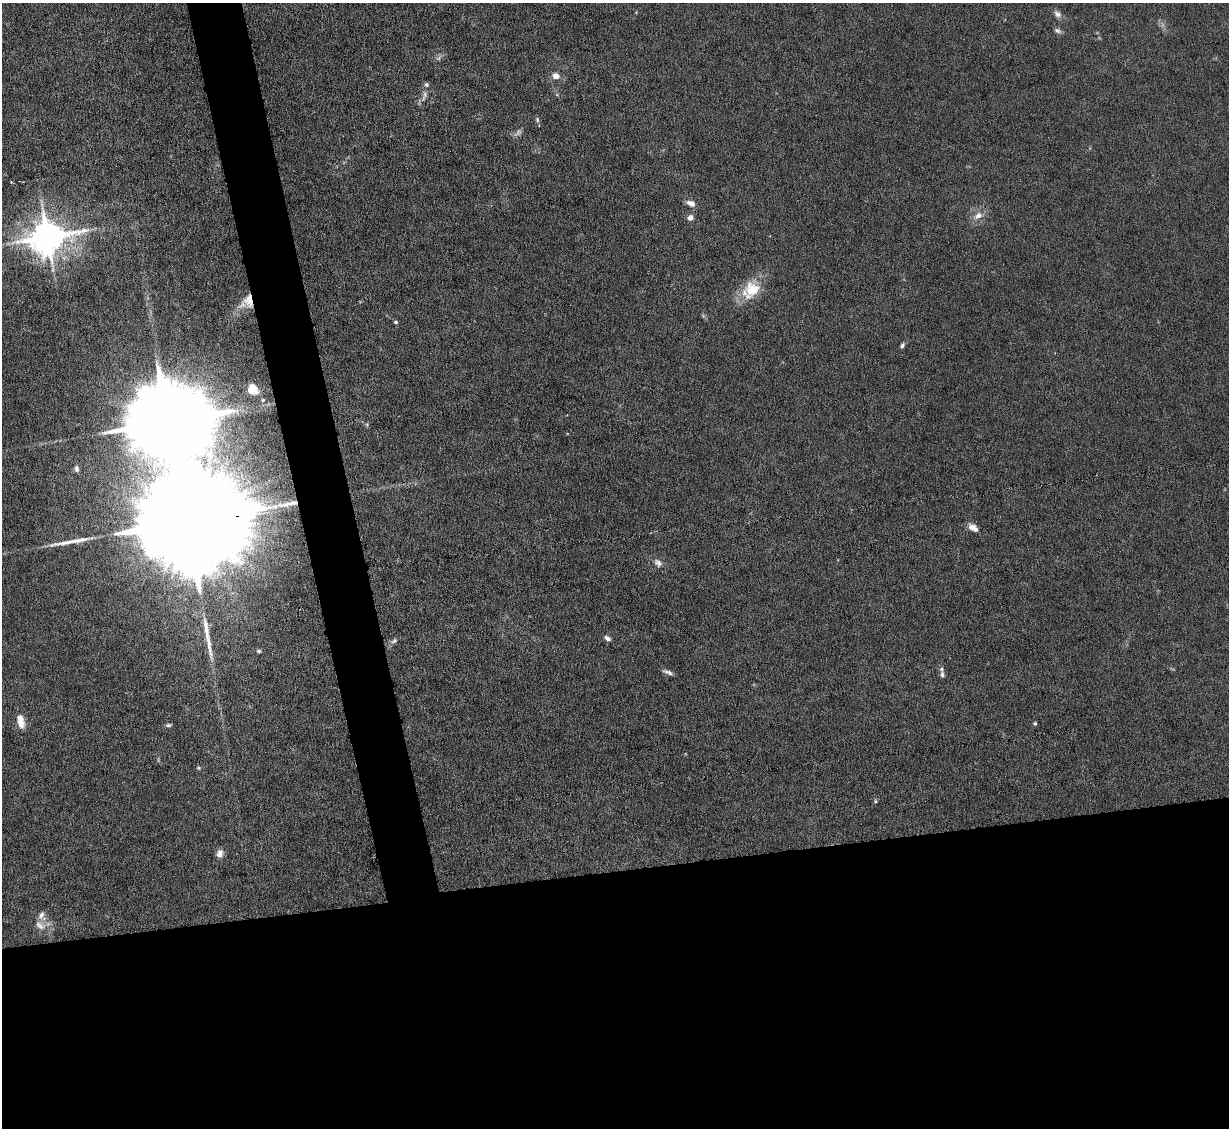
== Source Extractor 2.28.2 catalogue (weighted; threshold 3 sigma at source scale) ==
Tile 15 of 4 x 4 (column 3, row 4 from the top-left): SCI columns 2456-3682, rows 250-1375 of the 4910 x 4886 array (HDU 1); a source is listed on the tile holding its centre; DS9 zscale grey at full resolution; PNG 1231 x 1130 px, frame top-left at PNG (2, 3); no overlay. Shown black and unused: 26% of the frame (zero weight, under 4 of 8 exposures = <1% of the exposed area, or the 3 px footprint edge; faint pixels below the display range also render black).
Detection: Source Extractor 2.28.2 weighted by HDU 2 'WHT'; one run over the whole footprint, this tile lists its part. Background 0.0668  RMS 0.0031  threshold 0.0126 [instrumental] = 3 sigma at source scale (4.09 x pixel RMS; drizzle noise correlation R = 1.36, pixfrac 0.8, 0.05/0.05 arcsec/px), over >= 5 px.
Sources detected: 40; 2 too faint to see at this stretch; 2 long thin detections or spike segments (spike, bleed or trail) — not listed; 3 inside a brighter listed object's ellipse — not listed separately; the other 33 listed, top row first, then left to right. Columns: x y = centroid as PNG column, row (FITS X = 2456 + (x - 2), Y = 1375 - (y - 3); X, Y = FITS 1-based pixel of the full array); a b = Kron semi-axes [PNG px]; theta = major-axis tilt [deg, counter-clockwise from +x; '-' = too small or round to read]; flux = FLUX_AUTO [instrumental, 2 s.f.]
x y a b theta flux
1057 14 10 8 -40 1.3
1058 31 10 6 -26 0.89
556 76 9 8 - 1.9
424 95 18 6 75 1.6
537 120 7 5 -87 0.54
11 182 3 3 - 0.24
691 203 11 7 -24 1.7
978 216 12 8 30 2.3
690 218 5 5 - 2.5
47 237 11 9 15 720
752 289 27 20 57 9
249 301 17 12 -89 4.4
396 322 5 4 - 0.47
902 345 6 4 61 0.69
253 389 11 9 -58 5.3
263 400 6 4 21 0.4
167 422 29 18 5 6400
76 469 7 5 -86 0.82
190 521 72 20 7 22000
973 527 12 7 -35 2.2
658 563 14 9 -41 1.7
607 638 8 5 -37 1.1
394 641 10 6 30 0.86
259 651 5 4 - 0.53
668 672 13 4 -20 1
942 674 9 5 -87 0.77
21 721 17 8 -78 3.4
1035 723 5 4 - 0.38
168 725 8 4 1 0.57
198 768 6 4 -21 0.39
875 801 5 5 - 0.39
220 854 10 8 77 1.8
40 925 18 10 -33 3
Overlapping masked pixels (flux is a lower limit): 2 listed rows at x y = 249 301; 190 521